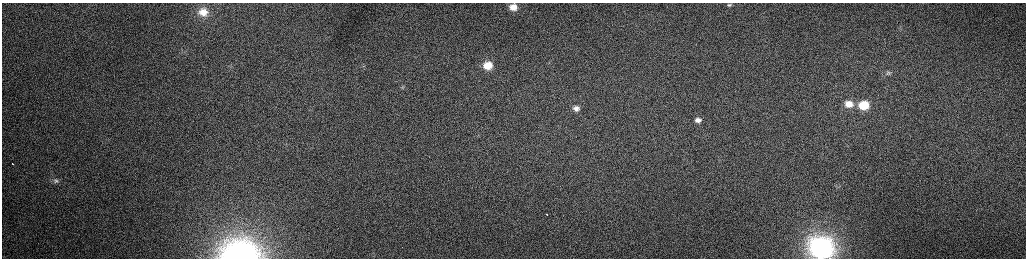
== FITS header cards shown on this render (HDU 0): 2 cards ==
NAXIS1  =                 2048 /fastest changing axis
NAXIS2  =                  512 /next to fastest changing axis

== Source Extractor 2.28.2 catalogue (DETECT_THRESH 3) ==
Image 2048 x 512 px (HDU 0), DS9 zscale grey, zoomed out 1/2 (1 PNG px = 2 x 2 image px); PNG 1028 x 260 px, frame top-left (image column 1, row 511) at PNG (2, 3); no overlay
Background 153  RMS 1.6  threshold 4.71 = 3 sigma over >= 5 px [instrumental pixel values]
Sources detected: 17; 1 cannot appear on this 1/2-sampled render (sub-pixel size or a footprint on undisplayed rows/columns) and is not listed; the other 16 listed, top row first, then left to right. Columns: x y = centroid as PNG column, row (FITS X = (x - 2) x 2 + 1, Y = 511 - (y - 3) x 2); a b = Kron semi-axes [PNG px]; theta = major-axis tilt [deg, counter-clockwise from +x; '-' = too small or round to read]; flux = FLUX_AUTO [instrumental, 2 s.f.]
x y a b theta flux
730 5 11 8 11 2100
513 7 10 9 - 4500
203 12 11 8 0 3400
488 65 9 8 - 6100
363 66 6 2 25 390
889 73 5 4 - 480
403 87 7 6 - 1100
849 104 8 7 - 3300
863 105 8 7 - 10000
576 108 7 5 10 1400
698 120 5 4 - 1500
12 163 2 1 - 630
56 181 8 7 - 1100
547 214 2 1 - 420
821 248 12 10 -12 190000
240 254 26 17 0 110000
At the frame edge (FLAGS 8, measured only in part): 3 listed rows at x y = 730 5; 821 248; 240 254
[1 sub-pixel or undisplayed-footprint detection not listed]